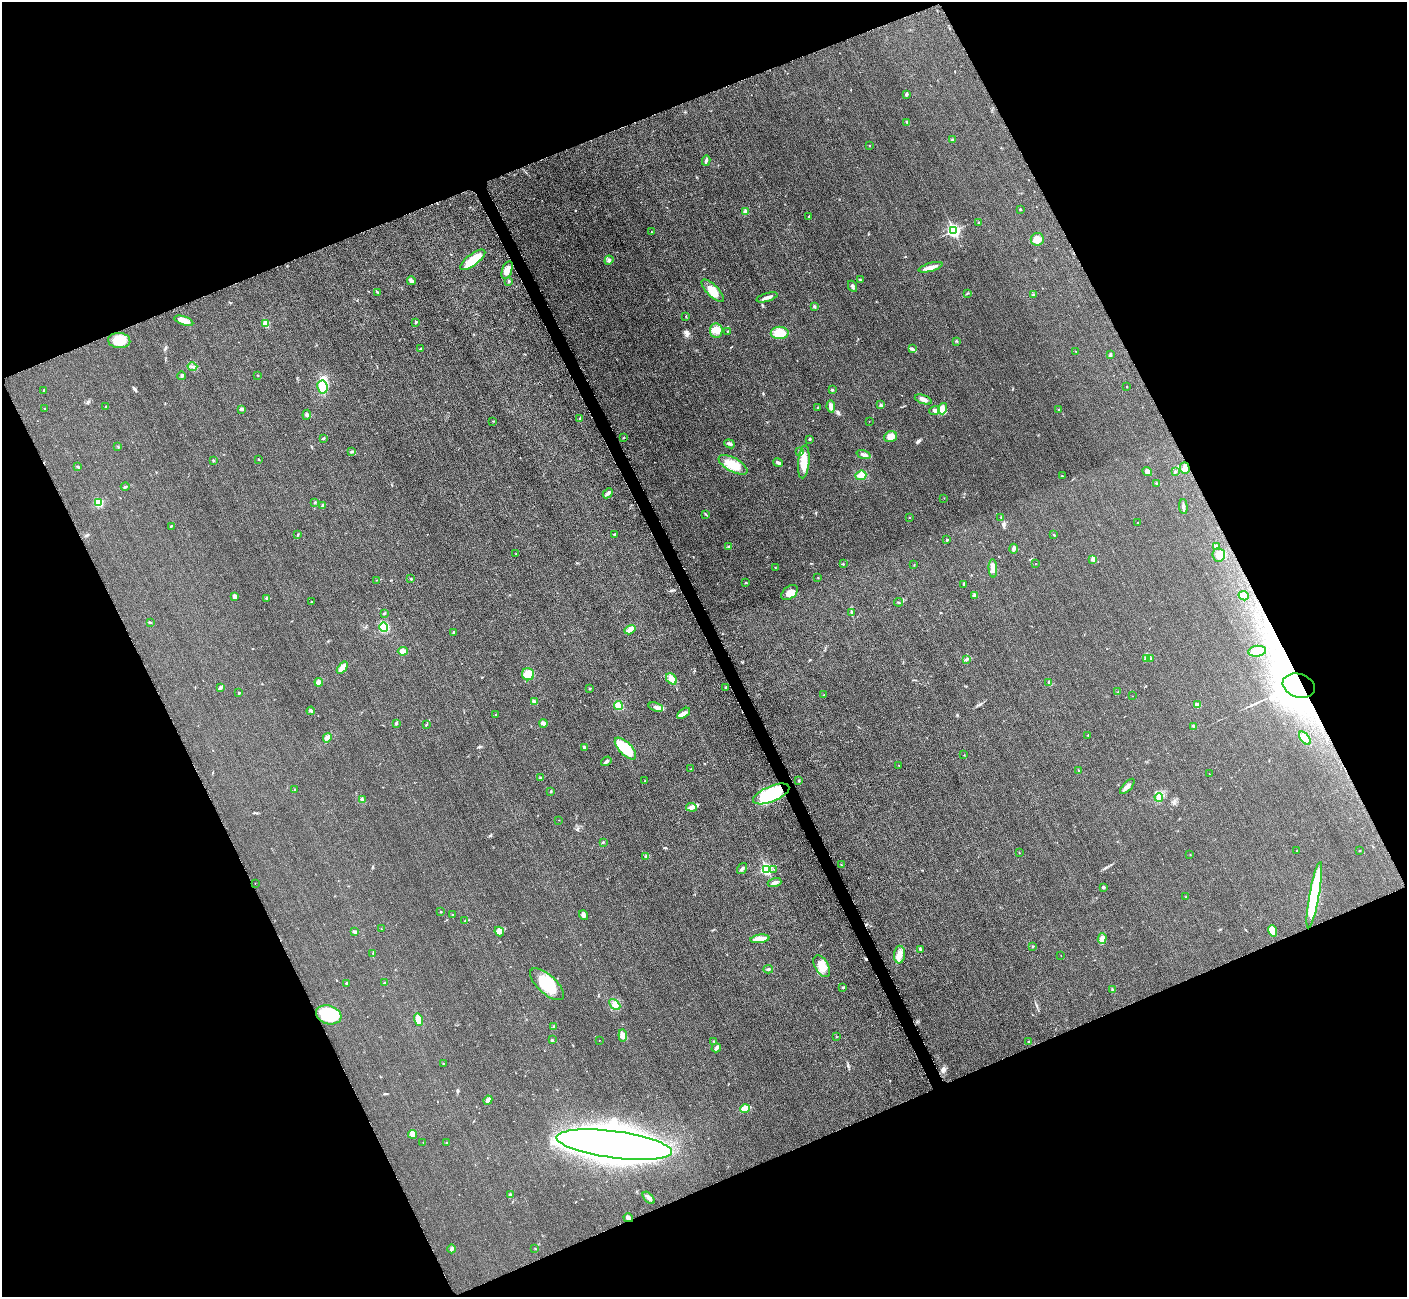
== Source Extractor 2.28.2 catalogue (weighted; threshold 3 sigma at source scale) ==
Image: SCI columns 66-5683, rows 195-5372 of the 5705 x 5671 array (HDU 1 of 3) = the unmasked area's bounding box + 8 px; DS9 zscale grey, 4 x 4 block average (1 PNG px = mean of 4 x 4 image px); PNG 1409 x 1299 px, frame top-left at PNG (2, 2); each listed source drawn as its Kron ellipse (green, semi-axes under 4 px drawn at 4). Shown black and unused: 44% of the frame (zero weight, under 3 of 5 exposures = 4% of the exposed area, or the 3 px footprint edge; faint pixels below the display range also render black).
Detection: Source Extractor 2.28.2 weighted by HDU 2 'WHT'. Background 0.0196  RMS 0.0051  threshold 0.0227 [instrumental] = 3 sigma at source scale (4.5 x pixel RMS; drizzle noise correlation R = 1.50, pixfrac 1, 0.05/0.05 arcsec/px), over >= 5 px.
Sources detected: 245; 3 inside a brighter object's white glare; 1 cosmic-ray / hot-pixel residue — neither listed nor drawn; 2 coinciding with a brighter row at this scale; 2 inside a brighter listed object's ellipse — not listed separately; the other 237 listed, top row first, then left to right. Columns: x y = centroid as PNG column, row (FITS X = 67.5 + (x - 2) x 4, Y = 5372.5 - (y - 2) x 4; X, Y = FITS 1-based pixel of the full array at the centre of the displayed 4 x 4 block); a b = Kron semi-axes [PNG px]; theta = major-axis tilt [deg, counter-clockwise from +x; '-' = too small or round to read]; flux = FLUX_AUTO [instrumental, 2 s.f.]
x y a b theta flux
907 95 2 2 - 1.6
907 122 4 2 - 3.3
952 139 2 2 - 1.2
869 145 2 2 - 1.3
706 161 5 2 - 4.4
1020 209 2 2 - 1.8
746 211 2 2 - 28
809 216 2 2 - 2.3
979 223 2 2 - 3.3
953 231 4 3 - 440
651 232 2 2 - 1.1
1037 239 6 6 - 19
473 260 15 5 37 79
609 260 5 3 - 6.2
930 267 12 3 16 20
507 270 9 5 71 21
860 280 2 2 - 2.9
411 281 4 3 - 6.8
508 281 2 2 - 9.1
852 286 6 3 -64 5.7
713 291 15 6 -45 35
377 292 3 2 - 2
967 294 2 2 - 1.1
1033 295 2 2 - 2
767 297 11 2 17 15
815 306 2 2 - 9.4
686 316 3 2 - 1.3
184 321 10 4 -18 30
416 322 3 2 - 3.9
266 324 2 2 - 77
716 331 7 6 - 19
728 331 2 2 - 1.1
780 333 9 6 1 55
119 340 11 7 -4 60
957 341 2 2 - 2.1
421 349 3 2 - 2.7
912 349 3 2 - 3.3
1076 351 2 2 - 0.91
1110 355 2 2 - 2
192 367 5 2 - 3.9
258 375 3 2 - 1.3
182 376 4 2 - 3.9
322 387 6 5 - 54
1127 387 2 2 - 2.5
43 390 3 2 - 1.7
832 390 2 2 - 3
923 399 9 4 -20 14
881 405 2 2 - 13
831 406 6 3 -80 13
106 407 2 2 - 2.6
818 407 2 2 - 0.95
44 408 2 2 - 1.7
242 409 4 3 - 6.1
943 409 6 4 73 21
935 410 5 3 - 7
1058 410 2 2 - 0.97
307 415 5 2 - 4.5
579 419 2 2 - 2.1
493 421 2 2 - 1
869 421 2 2 - 0.56
890 437 6 5 - 21
323 438 3 2 - 2.1
623 438 2 2 - 1
809 439 2 2 - 3.6
730 444 5 3 - 6.1
118 446 2 2 - 1.1
352 452 3 2 - 2.9
800 452 3 3 - 4.7
864 455 7 3 -19 8.4
213 460 2 2 - 2.7
259 460 2 2 - 1.2
804 462 16 5 85 38
778 463 5 3 - 5.2
733 465 16 7 -29 41
78 467 4 2 - 2.6
1185 468 6 4 -87 14
1147 472 5 4 - 10
1175 472 3 2 - 2.7
861 475 5 4 - 17
1062 475 2 2 - 0.96
1157 483 2 2 - 1.6
125 487 4 2 - 3.5
608 493 5 2 - 9.7
944 498 2 2 - 0.85
315 502 2 2 - 1.7
99 503 4 4 - 43
323 506 3 2 - 9.7
1183 507 7 2 -86 8.4
706 514 3 2 - 2.1
909 517 2 2 - 0.93
1001 518 2 2 - 1.3
1138 523 3 2 - 0.93
171 526 3 2 - 2
615 534 3 2 - 2.5
297 535 3 2 - 2.3
1054 535 3 2 - 2.3
947 540 2 2 - 3
1216 546 3 2 - 3.7
728 547 3 2 - 4.5
1013 549 5 3 - 5.6
516 554 2 2 - 1.2
1219 555 7 6 - 23
1093 559 2 2 - 15
1035 563 2 2 - 0.51
843 564 3 2 - 2.1
914 565 2 2 - 1.2
775 568 2 2 - 1.2
993 568 9 4 -87 16
818 577 2 2 - 1
411 579 2 2 - 2.9
377 580 2 2 - 0.92
746 583 3 2 - 2.5
964 584 4 2 - 3.1
790 593 9 6 37 23
974 595 2 2 - 16
1244 596 5 4 - 9.7
235 597 3 3 - 13
267 598 2 2 - 1.8
311 602 2 2 - 1.1
899 602 4 2 - 2.4
852 613 3 2 - 2.6
384 614 2 2 - 2.3
150 622 3 2 - 2.8
384 627 4 4 - 68
630 630 6 3 31 23
453 633 3 2 - 2.8
403 651 5 3 - 14
1257 651 9 5 8 19
1150 658 2 2 - 1.2
967 659 3 2 - 2.7
1146 659 3 3 - 4.9
342 668 7 3 53 30
528 674 6 6 - 33
671 679 6 4 -48 14
319 682 4 4 - 21
1049 682 3 2 - 2.6
1299 686 16 11 -18 2100
726 687 4 2 - 2.1
220 688 4 2 - 8.1
589 688 2 2 - 2.3
1118 692 4 2 - 2.8
239 693 2 2 - 2.7
824 695 2 2 - 2.2
1133 696 2 2 - 0.77
534 701 2 2 - 2.2
618 705 4 4 - 19
1197 705 4 2 - 14
656 707 7 4 -18 11
311 711 4 3 - 4.5
684 713 7 4 36 13
495 715 2 2 - 1.5
396 723 3 2 - 3.1
544 723 4 3 - 13
426 725 3 2 - 2
1193 726 2 2 - 1.3
1088 735 2 2 - 1.3
327 738 5 3 - 7
1305 738 8 4 -52 25
584 747 3 2 - 3.7
625 748 14 6 -45 110
964 755 2 2 - 0.81
606 761 5 2 - 6.3
899 765 2 2 - 0.81
691 769 2 2 - 0.91
1078 770 3 2 - 1.4
1209 773 2 2 - 0.59
540 778 2 2 - 9.2
645 781 2 2 - 1.7
799 781 2 2 - 2.3
1127 786 10 3 47 16
294 790 2 2 - 3.5
551 792 3 2 - 2.3
771 794 19 7 23 190
1159 797 4 3 - 17
362 800 3 3 - 4.2
691 807 5 3 - 8.9
559 820 2 2 - 0.8
603 842 2 2 - 3.6
1297 851 2 2 - 1.2
1360 851 2 2 - 1.3
1019 853 2 2 - 1.3
1190 855 2 2 - 1.1
646 857 3 2 - 2.8
841 865 3 2 - 1.7
742 869 6 2 56 5.1
766 869 3 2 - 350
774 869 2 2 - 1.3
255 883 2 2 - 0.73
775 883 7 2 18 7.2
1103 887 3 2 - 3.5
1314 895 34 5 80 230
1186 897 2 2 - 2.4
441 912 2 2 - 3
452 914 2 2 - 3.2
583 915 5 4 - 7.5
465 921 2 2 - 2.2
381 929 2 2 - 0.96
1272 931 6 4 -73 26
355 932 4 3 - 8.6
499 932 5 3 - 8.9
760 939 9 3 7 36
1102 939 5 4 - 10
1033 946 3 2 - 2
921 950 3 3 - 4.7
373 954 4 2 - 2.3
900 955 9 5 87 20
1061 955 2 2 - 0.84
822 966 12 6 -60 36
768 969 5 2 - 4.1
347 983 3 2 - 2.5
384 983 2 2 - 1.7
547 984 21 9 -42 89
843 987 3 2 - 2.7
1113 989 3 2 - 3.1
615 1004 6 4 -46 12
329 1015 13 9 -18 150
418 1020 6 3 -75 25
553 1027 2 2 - 3.1
623 1035 6 4 -83 17
836 1037 2 2 - 1
552 1040 2 2 - 2.1
599 1040 2 2 - 0.74
714 1042 2 2 - 1.2
1029 1042 2 2 - 2.5
716 1048 5 3 - 6.1
443 1064 2 2 - 1
488 1100 5 3 - 12
745 1109 5 4 - 27
413 1134 4 2 - 5.5
423 1142 2 2 - 0.57
447 1143 2 2 - 1.2
614 1145 58 13 -7 4200
510 1195 4 2 - 4.7
649 1198 7 3 -46 8.1
628 1218 5 3 - 12
452 1249 4 3 - 4.8
535 1249 2 2 - 1.1
Overlapping masked pixels (flux is a lower limit): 2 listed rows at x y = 1299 686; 628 1218
Diffuse or blended objects may show on this block-average render without a row.